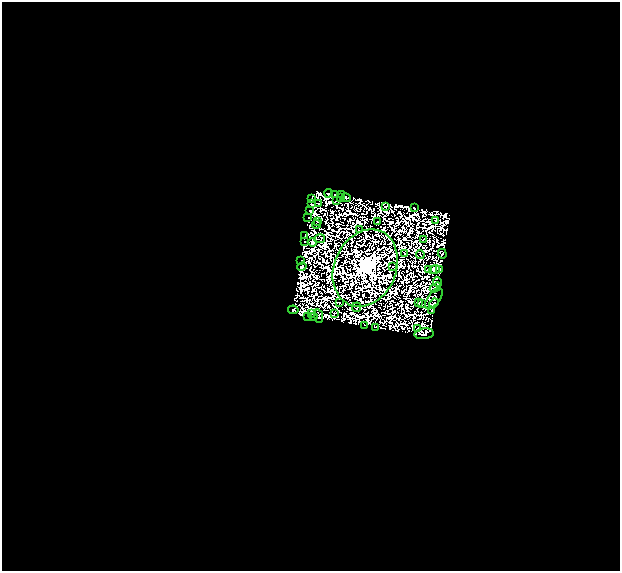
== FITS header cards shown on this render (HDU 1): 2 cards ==
NAXIS1  =                  618
NAXIS2  =                  569

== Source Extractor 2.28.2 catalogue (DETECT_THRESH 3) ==
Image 618 x 569 px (HDU 1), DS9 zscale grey, 1 PNG px = 1 image px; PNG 622 x 573 px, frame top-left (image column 1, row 569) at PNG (2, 2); each listed source drawn as its Kron ellipse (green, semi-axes under 4 px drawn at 4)
Background 0.0528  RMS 3.2e-06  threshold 9.60e-06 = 3 sigma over >= 5 px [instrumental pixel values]
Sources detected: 117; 65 with non-positive FLUX_AUTO (blend fragments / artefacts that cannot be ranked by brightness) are neither listed nor drawn; the other 52 listed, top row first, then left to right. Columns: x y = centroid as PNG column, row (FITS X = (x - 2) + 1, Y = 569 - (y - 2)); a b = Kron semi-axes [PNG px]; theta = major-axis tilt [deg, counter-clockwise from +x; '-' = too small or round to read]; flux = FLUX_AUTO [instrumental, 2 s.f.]
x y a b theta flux
328 193 4 3 - 1.1
335 194 3 2 - 0.2
341 195 2 2 - 0.017
311 198 4 2 - 1.1
340 198 2 2 - 0.26
346 198 5 3 - 0.3
336 200 4 2 - 0.4
311 204 4 2 - 0.42
318 204 3 2 - 0.27
385 207 2 2 - 0.53
414 208 3 2 - 0.15
310 211 3 2 - 0.46
308 218 2 2 - 0.37
318 221 3 2 - 0.073
377 221 2 2 - 0.87
435 221 3 2 - 0.32
316 224 4 2 - 0.29
359 230 4 2 - 0.36
305 235 2 2 - 0.37
319 239 5 2 - 0.48
424 239 3 2 - 0.33
304 241 3 2 - 0.38
312 242 4 3 - 0.72
405 253 3 2 - 0.29
420 254 4 2 - 0.11
442 254 5 4 - 0.96
300 261 3 2 - 0.33
392 266 4 2 - 0.48
302 267 4 2 - 0.28
365 268 40 31 66 860
434 269 6 4 20 0.25
439 269 4 2 - 1.4
428 270 2 2 - 0.22
437 282 5 2 - 0.48
435 288 6 2 33 0.58
434 298 12 6 56 2.9
339 303 3 2 - 0.18
418 303 4 3 - 0.068
434 303 5 2 - 1.6
422 304 4 2 - 0.12
357 307 5 2 - 0.52
293 310 5 3 - 0.077
432 310 3 2 - 0.26
334 313 2 2 - 0.26
312 314 2 2 - 0.65
308 316 2 2 - 0.31
319 316 7 4 -80 0.74
314 317 2 2 - 0.045
365 325 2 2 - 0.075
376 327 3 2 - 0.47
417 329 2 2 - 0.49
424 334 9 5 5 3.7
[65 non-positive-flux detections neither listed nor drawn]